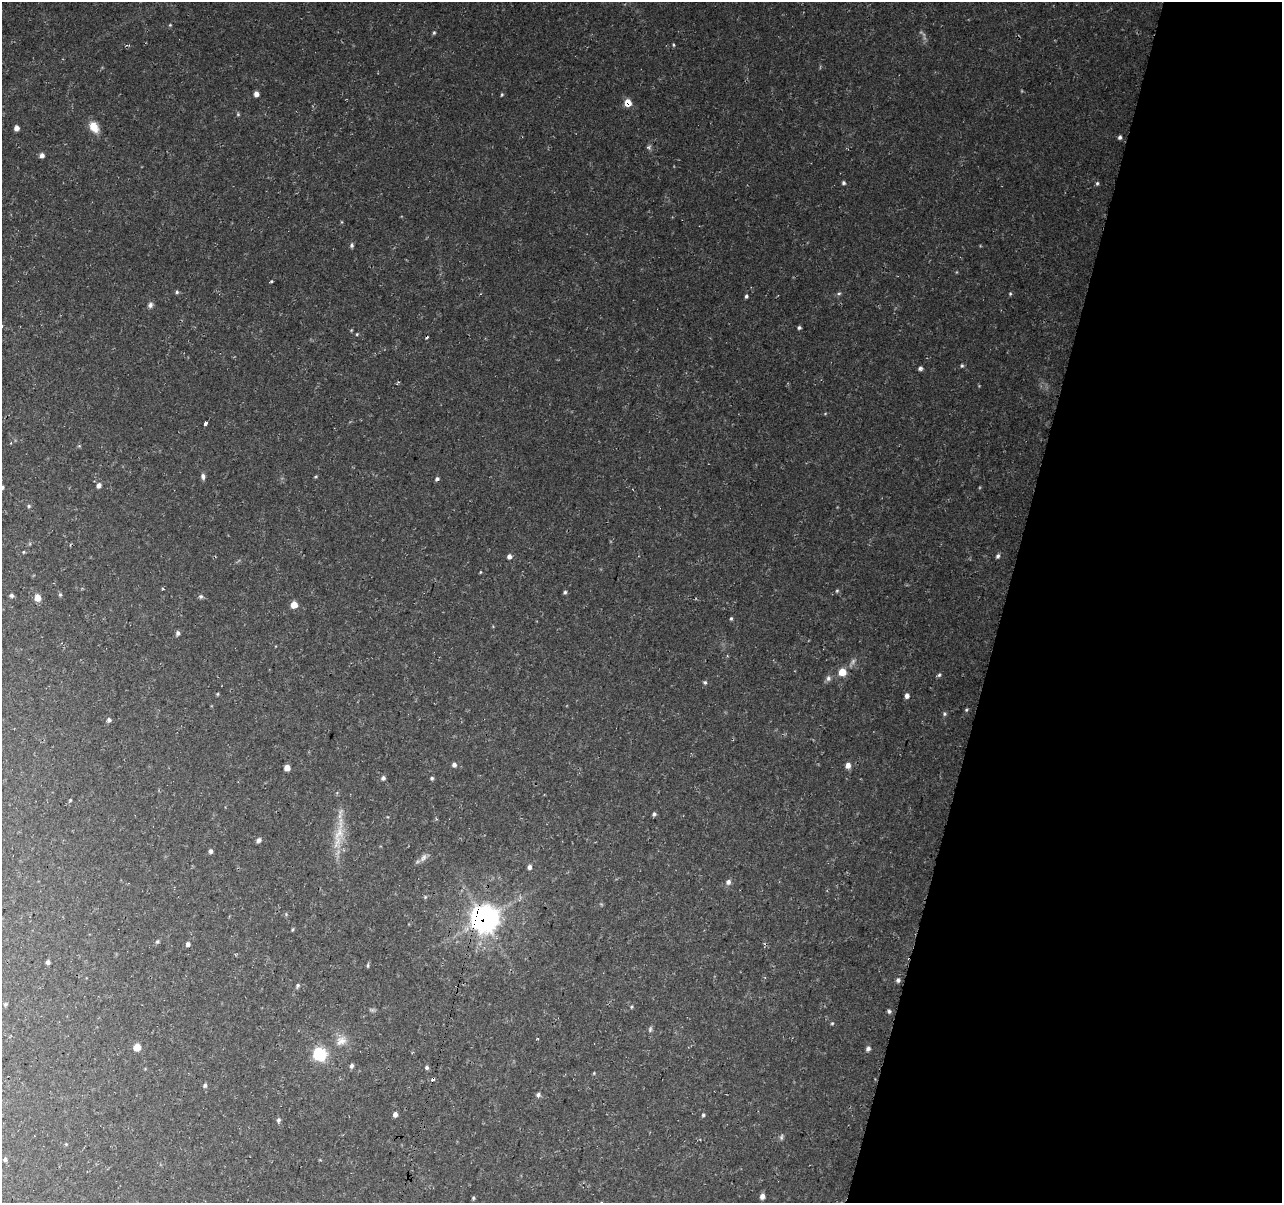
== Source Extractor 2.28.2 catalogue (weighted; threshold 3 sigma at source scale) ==
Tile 8 of 4 x 4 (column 4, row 2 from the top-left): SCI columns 3848-5127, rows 2658-3858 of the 5146 x 5375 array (HDU 1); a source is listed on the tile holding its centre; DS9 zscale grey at full resolution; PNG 1284 x 1205 px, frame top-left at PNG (2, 2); no overlay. Shown black and unused: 22% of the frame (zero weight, under 3 of 4 exposures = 3% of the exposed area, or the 3 px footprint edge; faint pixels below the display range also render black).
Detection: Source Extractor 2.28.2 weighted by HDU 2 'WHT'; one run over the whole footprint, this tile lists its part. Background 0.037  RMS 0.0041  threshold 0.0183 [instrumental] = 3 sigma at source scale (4.5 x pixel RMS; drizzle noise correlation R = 1.50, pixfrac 1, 0.0396/0.0396 arcsec/px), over >= 5 px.
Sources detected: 110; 4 too faint to see at this stretch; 4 cosmic-ray / hot-pixel residue — not listed; the other 102 listed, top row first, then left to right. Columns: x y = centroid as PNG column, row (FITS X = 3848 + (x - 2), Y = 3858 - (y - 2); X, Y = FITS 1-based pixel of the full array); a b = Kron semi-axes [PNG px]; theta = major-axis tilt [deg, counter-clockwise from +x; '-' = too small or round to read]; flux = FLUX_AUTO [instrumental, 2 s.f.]
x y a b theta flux
170 25 5 4 - 0.43
434 33 5 4 - 0.6
673 45 6 3 -82 0.45
256 94 5 4 - 2.1
502 94 5 4 - 0.48
628 103 7 7 - 5.4
238 114 5 4 - 0.52
94 127 13 9 -56 5.5
16 128 5 4 - 2.2
1120 137 5 4 - 0.88
648 147 7 6 - 0.85
42 155 5 5 - 1.5
843 183 5 4 - 0.8
1097 183 6 5 - 0.67
352 245 6 5 - 0.82
271 281 4 3 - 0.55
177 292 5 4 - 0.67
839 293 7 4 6 0.72
1010 294 5 4 - 0.5
746 296 5 4 - 0.79
150 305 8 6 58 1.3
799 328 4 4 - 0.75
357 334 4 4 - 0.42
962 366 6 4 89 0.61
920 368 6 4 15 0.91
398 383 4 2 - 0.43
205 424 4 3 - 4.2
79 446 5 4 - 0.47
203 476 8 5 -85 1.2
316 476 5 3 - 0.41
437 479 6 5 - 0.9
99 485 6 6 - 1.6
2 487 5 4 - 0.83
29 506 5 4 - 0.57
23 552 4 4 - 0.4
509 556 6 6 - 1.5
998 556 6 5 - 0.96
480 572 4 3 - 0.33
837 591 5 4 - 0.54
565 592 4 3 - 0.74
11 595 6 5 - 0.92
60 595 6 4 -70 0.61
201 596 6 6 - 0.85
37 598 6 6 - 4.5
294 605 5 5 - 5.4
731 618 4 3 - 0.55
178 633 6 5 - 1.1
842 672 6 5 - 8.4
939 675 6 5 - 0.69
828 678 8 7 - 1.3
705 682 5 5 - 0.66
217 694 4 4 - 0.41
907 696 6 5 - 1.5
966 710 5 4 - 0.5
945 714 6 5 - 0.7
109 720 6 6 - 0.92
454 765 6 5 - 1.2
848 765 6 5 - 2.5
287 768 5 5 - 3.9
383 778 6 5 - 1.1
432 778 5 4 - 0.7
70 800 4 3 - 0.4
654 814 5 4 - 0.82
338 837 43 12 78 11
259 840 6 5 - 1.2
211 851 5 5 - 1
423 858 13 7 52 2
529 867 5 5 - 1.4
728 882 6 6 - 1.5
425 897 5 4 - 0.48
286 914 5 4 - 0.51
484 918 10 9 - 420
292 929 5 3 - 0.45
157 942 6 5 - 0.66
188 944 5 5 - 1.3
47 962 4 4 - 1.2
368 965 6 4 90 0.59
898 980 6 5 - 0.94
297 986 7 5 61 0.76
5 1004 6 4 45 0.61
632 1007 5 3 - 0.44
889 1011 5 4 - 0.77
832 1023 5 4 - 0.46
650 1029 7 5 75 0.8
537 1039 3 2 - 0.31
341 1041 17 12 32 4.3
137 1047 6 5 - 5.8
868 1049 6 5 - 1.2
319 1054 7 6 - 51
352 1066 6 5 - 1
427 1068 5 5 - 0.88
594 1073 4 3 - 0.37
205 1085 6 5 - 0.95
538 1095 6 5 - 1.1
395 1114 5 5 - 1.6
703 1115 5 4 - 0.62
278 1120 6 5 - 0.92
781 1137 8 5 79 0.87
66 1144 4 4 - 0.37
5 1159 6 5 - 1.1
762 1196 6 5 - 2.1
473 1198 5 4 - 0.51
Overlapping masked pixels (flux is a lower limit): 2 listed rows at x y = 628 103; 484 918
Isophote crosses this tile's border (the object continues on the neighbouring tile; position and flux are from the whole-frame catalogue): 1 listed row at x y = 2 487